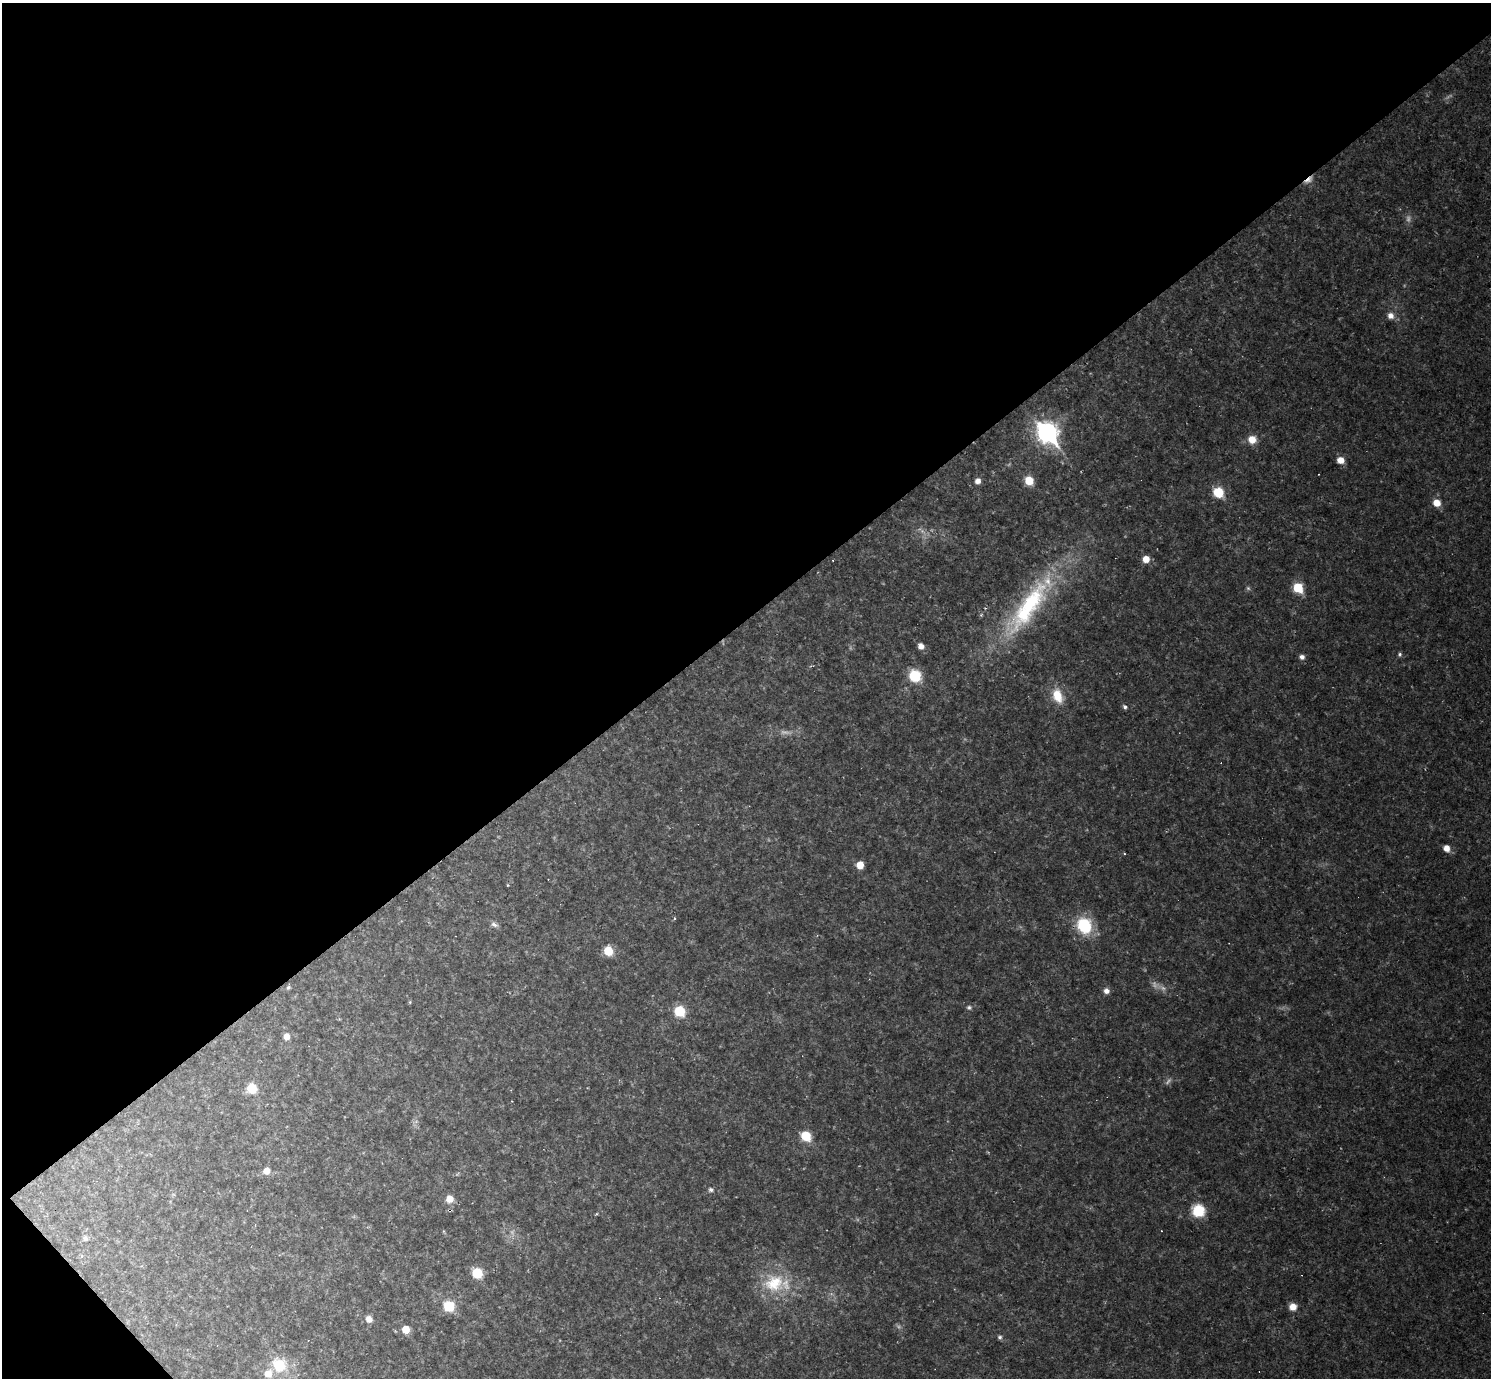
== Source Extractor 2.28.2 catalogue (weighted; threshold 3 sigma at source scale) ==
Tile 5 of 4 x 4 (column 1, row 2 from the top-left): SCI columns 1-1489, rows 3047-4422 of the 5956 x 5953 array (HDU 1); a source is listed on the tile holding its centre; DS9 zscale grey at full resolution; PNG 1493 x 1380 px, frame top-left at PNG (2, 3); no overlay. Shown black and unused: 46% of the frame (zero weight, under 2 of 3 exposures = <1% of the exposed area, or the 3 px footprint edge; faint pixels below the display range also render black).
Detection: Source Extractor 2.28.2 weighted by HDU 2 'WHT'; one run over the whole footprint, this tile lists its part. Background 0.0519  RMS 0.0075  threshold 0.0336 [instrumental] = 3 sigma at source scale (4.5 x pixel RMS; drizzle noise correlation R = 1.50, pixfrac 1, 0.05/0.05 arcsec/px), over >= 5 px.
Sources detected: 67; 13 too faint to see at this stretch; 4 cosmic-ray / hot-pixel residue — not listed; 2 inside a brighter listed object's ellipse — not listed separately; the other 48 listed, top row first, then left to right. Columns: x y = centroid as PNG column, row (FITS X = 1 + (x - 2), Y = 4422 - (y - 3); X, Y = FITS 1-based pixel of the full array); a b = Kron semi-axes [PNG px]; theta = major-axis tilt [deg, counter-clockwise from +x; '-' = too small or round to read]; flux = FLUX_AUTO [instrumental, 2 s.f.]
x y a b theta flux
1309 180 15 6 39 5.1
1391 316 8 7 - 5.6
1047 432 10 8 -49 510
1252 439 8 8 - 11
1340 460 7 6 - 8.5
1029 480 7 6 - 21
978 481 6 6 - 5
1218 492 8 7 - 30
1437 503 8 7 - 10
1146 559 7 7 - 8.9
1298 587 6 6 - 49
1028 607 100 27 54 130
921 646 7 6 - 4.9
1400 654 6 6 - 1.6
1302 657 6 6 - 3.3
915 676 11 10 - 30
1058 696 20 12 -68 17
1125 707 5 5 - 2.1
1447 848 7 6 - 7.5
1124 853 4 3 - 0.72
860 865 6 6 - 10
675 918 3 3 - 2.2
494 924 10 6 -26 2.9
1084 925 17 15 -63 42
608 951 7 6 - 24
288 987 6 5 - 1.4
1106 991 7 6 - 4.4
410 1002 5 4 - 0.91
969 1007 7 6 - 2.1
680 1011 7 7 - 38
286 1037 6 5 - 7
252 1088 7 7 - 29
416 1121 8 3 19 1.5
806 1136 8 7 - 26
266 1171 8 7 - 6.3
711 1190 6 5 - 2.3
449 1199 8 8 - 8.9
1198 1211 15 14 - 22
596 1214 5 3 - 0.89
85 1238 9 9 - 3.1
477 1273 8 7 - 28
774 1283 32 27 9 41
449 1306 8 8 - 28
1293 1307 7 7 - 8.3
369 1319 7 6 - 7
406 1329 6 6 - 14
1000 1337 6 6 - 1.8
279 1365 21 18 -41 26
Overlapping masked pixels (flux is a lower limit): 1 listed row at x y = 1309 180